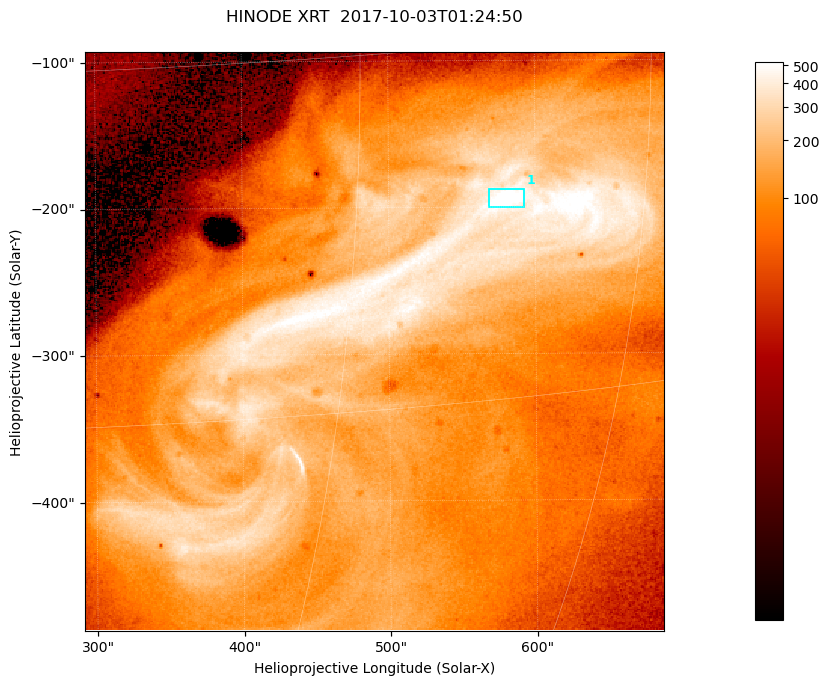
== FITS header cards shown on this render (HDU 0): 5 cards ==
TELESCOP= 'HINODE  '           /
INSTRUME= 'XRT     '           /
DATE_OBS= '2017-10-03T01:24:50.624' /
CTYPE1  = 'Solar-X '           /
CTYPE2  = 'Solar-Y '           /

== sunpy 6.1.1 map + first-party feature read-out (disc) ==
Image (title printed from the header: HINODE XRT  2017-10-03T01:24:50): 384 x 384 px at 1.03 arcsec/px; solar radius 958 arcsec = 932 px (partial field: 5.4% of the solar disc is inside the frame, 100% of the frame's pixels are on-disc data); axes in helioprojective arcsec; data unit not stated in the header (colour bar unlabelled)
Orientation: roll -0.357 deg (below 1 deg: not rotated)
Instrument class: DISC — disc imager (sunpy class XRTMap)
Bright regions (active regions / flare kernels): reference = the on-disc median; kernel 3 px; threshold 5 sigma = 414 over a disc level ~109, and >= 1.15x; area >= 147 px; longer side >= 5 px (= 5.1 arcsec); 1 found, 1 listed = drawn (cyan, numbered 1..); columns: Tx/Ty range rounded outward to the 5 arcsec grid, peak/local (2 s.f.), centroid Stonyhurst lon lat
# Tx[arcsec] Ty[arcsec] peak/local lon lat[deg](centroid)
1 565..595 -200..-185 5.9 +37 -6